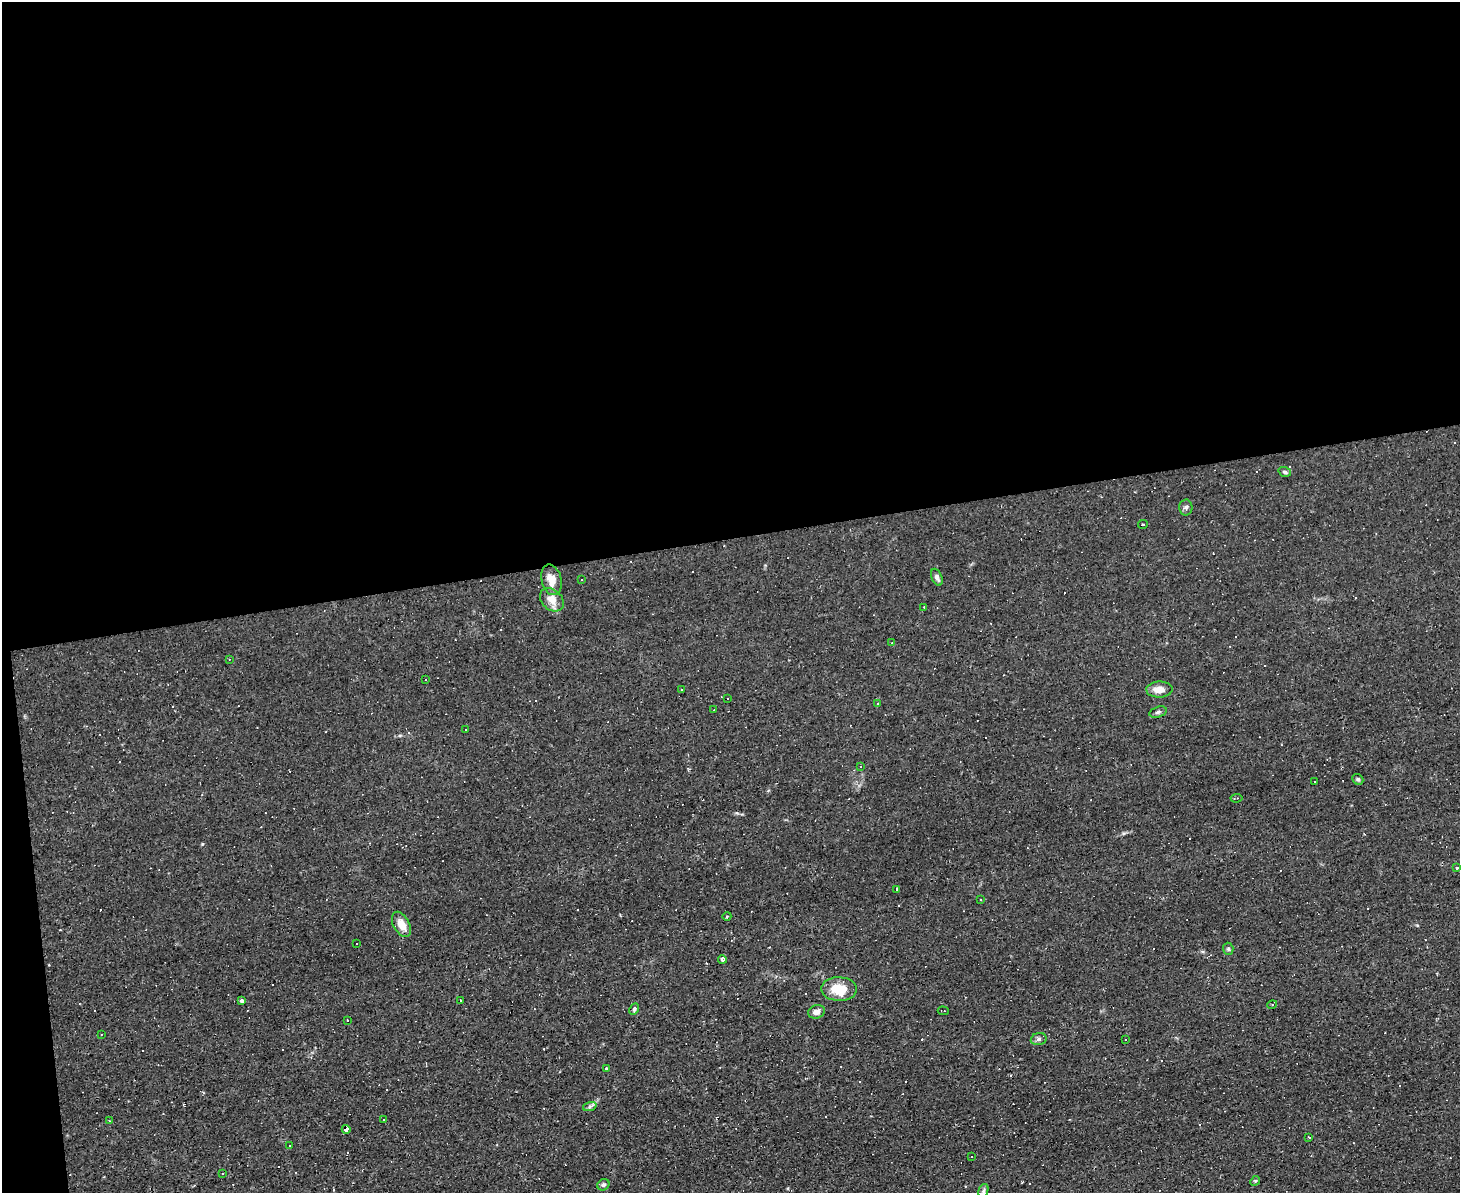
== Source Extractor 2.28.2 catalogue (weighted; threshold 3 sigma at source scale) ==
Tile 1 of 3 x 4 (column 1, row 1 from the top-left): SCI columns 128-1585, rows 3575-4765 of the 4742 x 4765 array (HDU 1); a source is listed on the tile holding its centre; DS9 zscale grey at full resolution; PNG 1462 x 1195 px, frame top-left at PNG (2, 2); each listed source drawn as its Kron ellipse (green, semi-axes under 4 px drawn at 4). Shown black and unused: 46% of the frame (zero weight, under 2 of 3 exposures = <1% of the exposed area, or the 3 px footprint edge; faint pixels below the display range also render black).
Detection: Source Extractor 2.28.2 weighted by HDU 2 'WHT'; one run over the whole footprint, this tile lists its part. Background 0.0153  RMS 0.0039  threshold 0.0178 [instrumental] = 3 sigma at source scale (4.5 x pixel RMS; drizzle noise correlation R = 1.50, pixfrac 1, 0.05/0.05 arcsec/px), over >= 5 px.
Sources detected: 97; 43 cosmic-ray / hot-pixel residue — neither listed nor drawn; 1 inside a brighter listed object's ellipse — not listed separately; the other 53 listed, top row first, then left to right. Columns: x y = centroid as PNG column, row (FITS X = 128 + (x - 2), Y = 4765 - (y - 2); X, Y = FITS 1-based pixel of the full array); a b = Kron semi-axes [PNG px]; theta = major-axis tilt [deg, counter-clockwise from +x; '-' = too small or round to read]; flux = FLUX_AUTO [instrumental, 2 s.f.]
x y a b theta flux
1285 472 6 4 -18 0.68
1186 508 8 6 88 1
1143 524 5 3 - 0.53
937 577 9 5 -67 1.5
551 580 15 10 -76 5.1
582 580 3 2 - 0.46
552 600 13 10 -42 4.2
924 607 3 2 - 0.31
892 643 4 4 - 0.34
229 659 3 2 - 0.22
425 680 2 2 - 0.31
681 689 3 2 - 0.44
1159 690 13 8 1 3.7
728 699 3 2 - 0.59
877 703 3 3 - 1.7
714 710 3 2 - 0.34
1158 712 9 5 16 0.93
466 729 2 2 - 0.33
861 767 3 2 - 0.29
1358 779 6 5 - 0.67
1315 782 3 2 - 0.57
1236 798 6 3 8 0.57
1457 868 3 3 - 0.49
897 889 3 2 - 1.3
981 900 3 2 - 0.47
727 916 4 3 - 0.38
401 924 13 8 -61 4.7
357 943 3 2 - 0.48
1228 949 6 5 - 0.72
722 959 4 3 - 2.8
839 989 18 12 -1 9.1
461 1000 3 3 - 0.67
242 1001 4 3 - 0.9
1272 1005 5 3 - 0.41
634 1009 6 4 64 0.9
943 1011 5 2 - 0.41
816 1012 8 6 16 2
347 1020 3 2 - 0.5
101 1034 3 2 - 0.53
1039 1039 8 6 14 1.1
1126 1039 3 2 - 0.41
606 1069 3 3 - 0.59
590 1106 7 4 19 0.8
384 1119 2 2 - 0.24
109 1121 2 2 - 0.3
346 1129 4 4 - 2.2
1309 1137 4 2 - 0.24
289 1145 3 3 - 0.48
971 1157 3 2 - 0.45
222 1174 3 3 - 0.98
1255 1181 5 4 - 0.46
603 1185 6 5 - 0.82
983 1191 7 4 73 0.71
Overlapping masked pixels (flux is a lower limit): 1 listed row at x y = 346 1129
Unlisted compact peaks at least as high as the median listed source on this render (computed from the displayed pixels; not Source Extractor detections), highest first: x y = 202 844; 1124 833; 1417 925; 400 735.